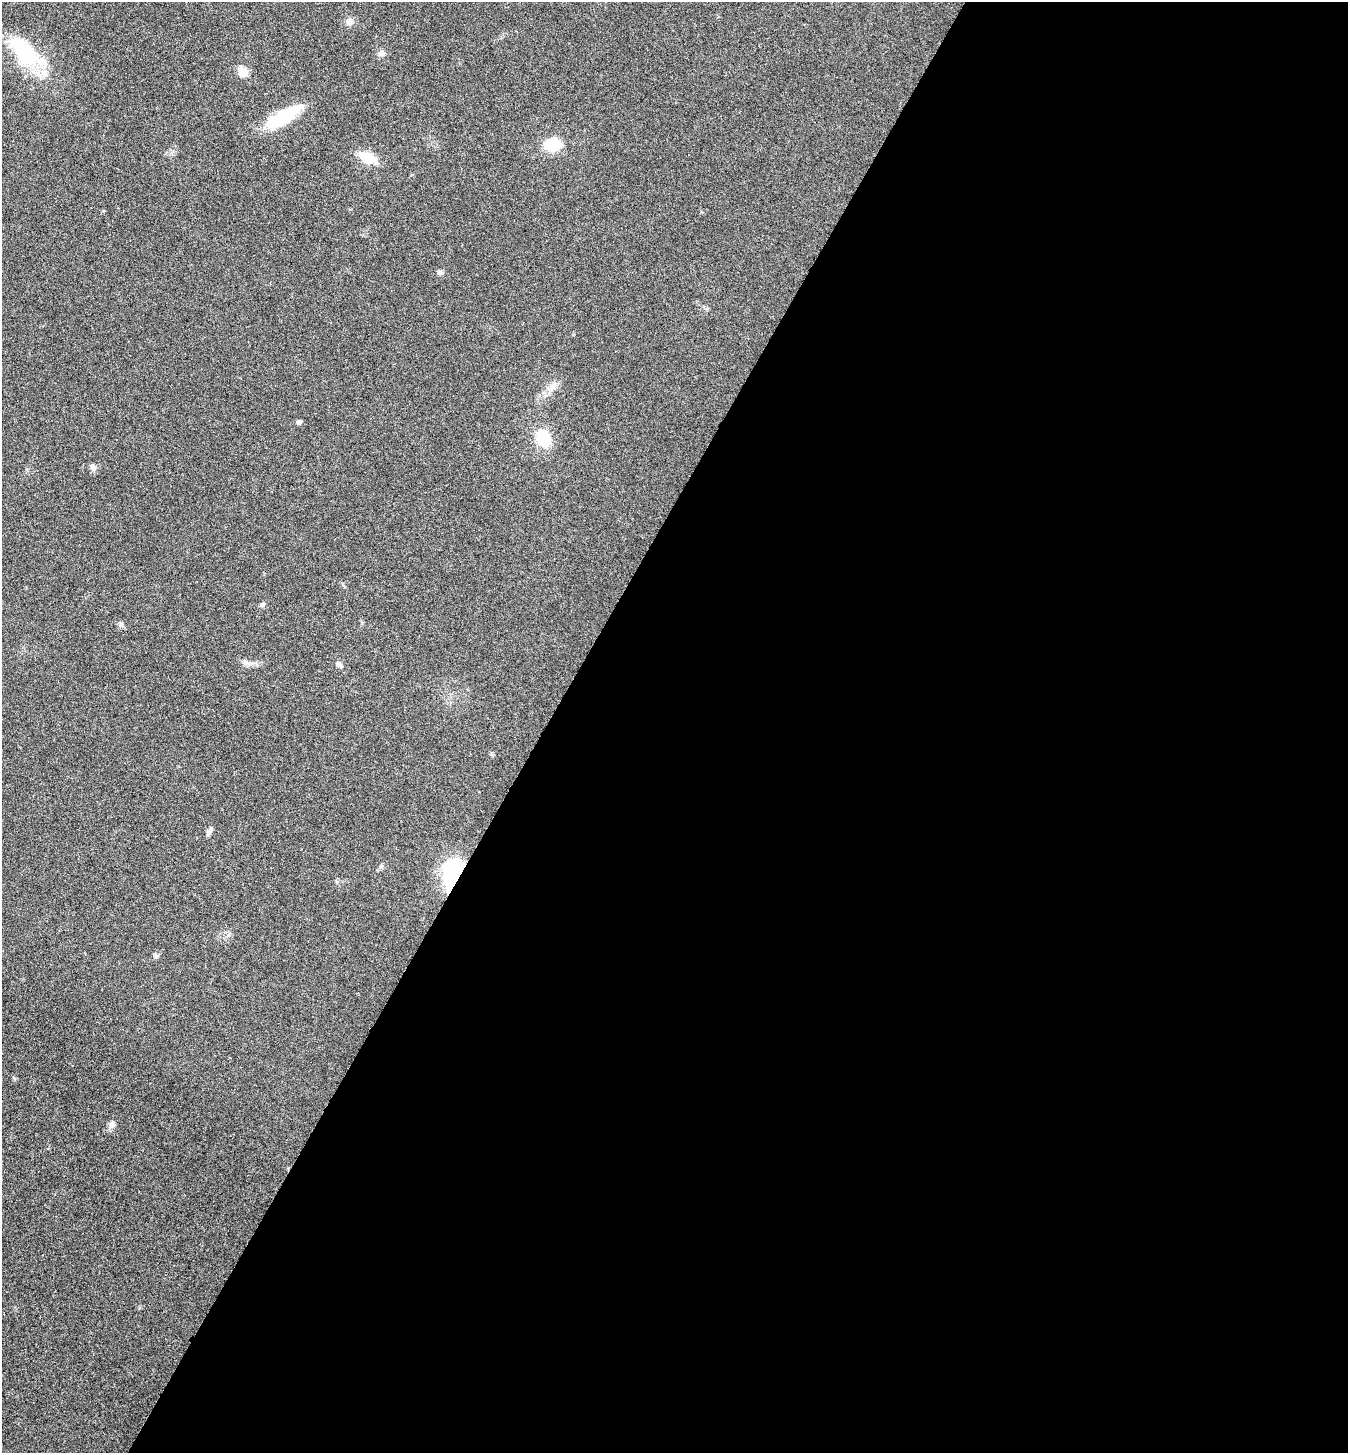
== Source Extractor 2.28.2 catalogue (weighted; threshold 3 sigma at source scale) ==
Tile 12 of 4 x 4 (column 4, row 3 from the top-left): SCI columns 4330-5675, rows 1457-2907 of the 5824 x 5817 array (HDU 1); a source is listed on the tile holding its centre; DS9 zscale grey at full resolution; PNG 1350 x 1455 px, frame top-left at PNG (2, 2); no overlay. Shown black and unused: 60% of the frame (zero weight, under 3 of 6 exposures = <1% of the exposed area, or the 3 px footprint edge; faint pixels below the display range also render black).
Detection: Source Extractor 2.28.2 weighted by HDU 2 'WHT'; one run over the whole footprint, this tile lists its part. Background 0.0356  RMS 0.0039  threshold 0.0158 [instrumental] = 3 sigma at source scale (4.09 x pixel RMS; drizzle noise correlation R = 1.36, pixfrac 0.8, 0.05/0.05 arcsec/px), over >= 5 px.
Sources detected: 21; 1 inside a brighter listed object's ellipse — not listed separately; the other 20 listed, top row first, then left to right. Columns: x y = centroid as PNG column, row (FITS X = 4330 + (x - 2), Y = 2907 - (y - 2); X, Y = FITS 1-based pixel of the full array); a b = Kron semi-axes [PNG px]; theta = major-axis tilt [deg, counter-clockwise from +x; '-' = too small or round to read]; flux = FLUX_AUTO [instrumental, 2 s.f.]
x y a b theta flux
349 21 10 8 42 1.8
25 52 50 24 -46 27
381 53 9 8 - 1.4
242 72 13 10 -63 3.5
285 116 47 14 31 16
553 144 18 13 5 11
368 158 20 11 -24 8.4
440 272 8 6 -19 0.89
299 422 5 5 - 1.1
543 438 15 12 -65 13
93 467 9 7 -67 1.3
262 605 8 6 31 0.84
121 624 7 5 -86 0.91
246 663 9 7 -32 1.4
339 664 11 6 -42 1.3
209 832 13 5 63 1.2
453 873 31 18 73 30
337 882 6 4 -72 0.49
156 956 7 5 -74 0.73
112 1124 9 8 - 1.6
Overlapping masked pixels (flux is a lower limit): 1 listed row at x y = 453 873
Unlisted compact peaks at least as high as the median listed source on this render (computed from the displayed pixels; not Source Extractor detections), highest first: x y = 380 867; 228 935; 14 1078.